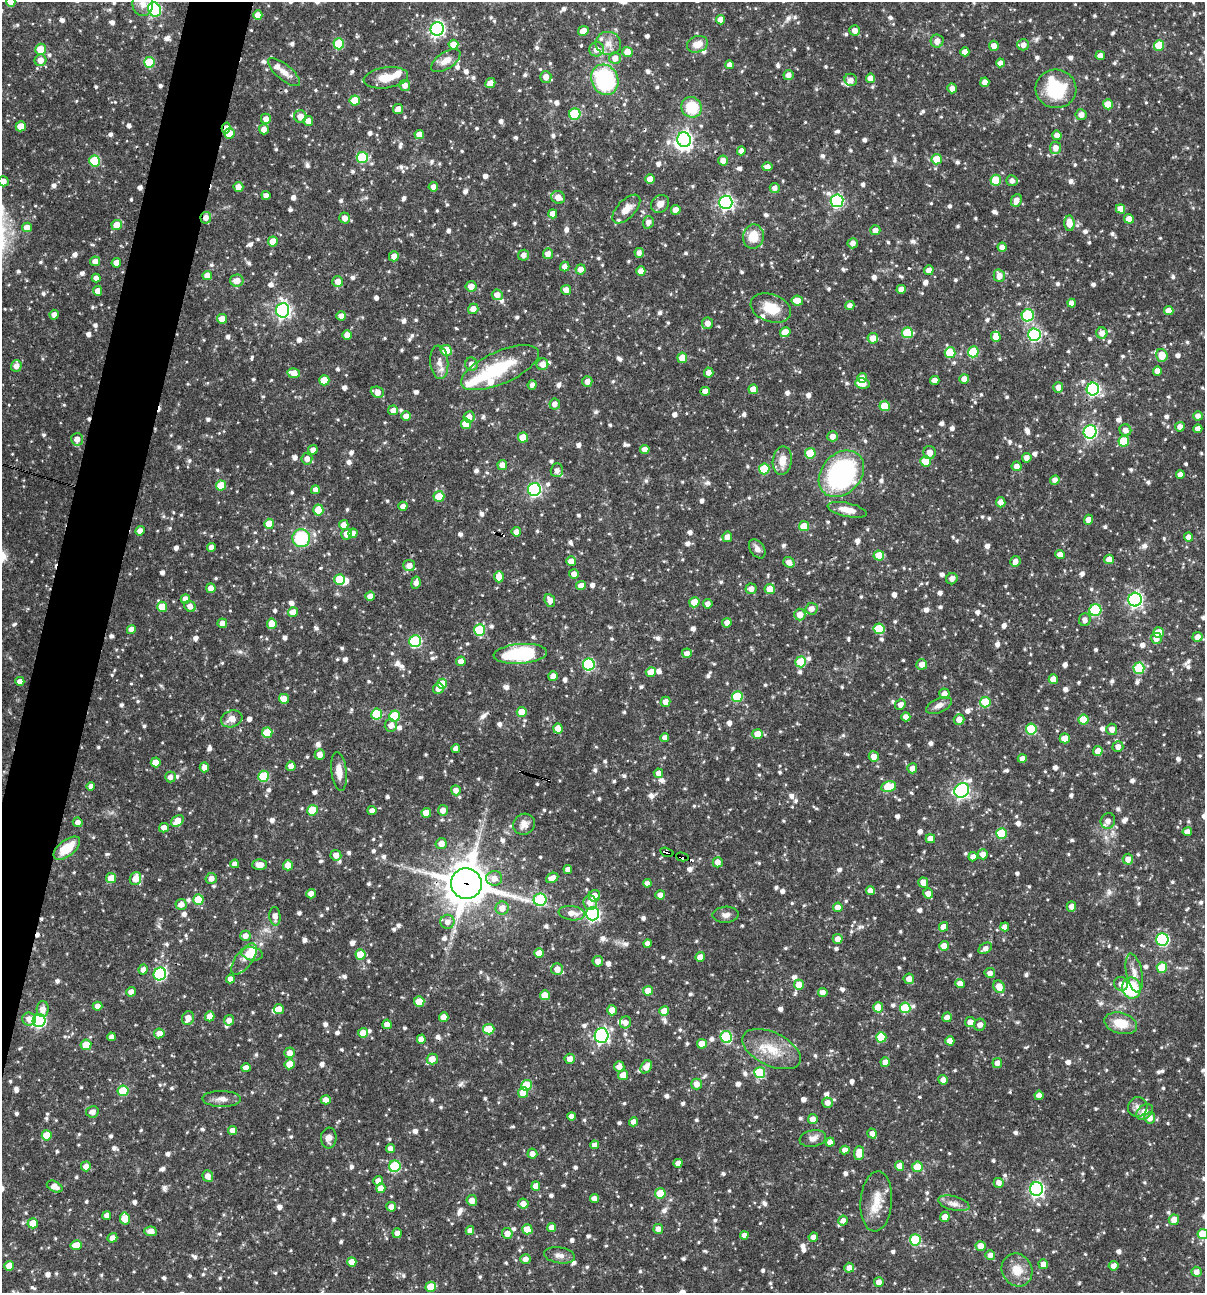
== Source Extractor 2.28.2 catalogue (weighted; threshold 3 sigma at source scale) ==
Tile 7 of 4 x 4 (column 3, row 2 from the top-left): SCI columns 2657-3859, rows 2584-3874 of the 5187 x 5168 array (HDU 1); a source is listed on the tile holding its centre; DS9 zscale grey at full resolution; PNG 1207 x 1295 px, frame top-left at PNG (2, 2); each listed source drawn as its Kron ellipse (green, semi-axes under 4 px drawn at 4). Shown black and unused: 4% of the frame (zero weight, under 3 of 4 exposures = <1% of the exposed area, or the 3 px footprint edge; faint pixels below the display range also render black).
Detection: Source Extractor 2.28.2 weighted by HDU 2 'WHT'; one run over the whole footprint, this tile lists its part. Background 0.066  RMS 0.0035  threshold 0.0157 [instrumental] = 3 sigma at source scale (4.5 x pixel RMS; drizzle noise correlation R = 1.50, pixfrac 1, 0.05/0.05 arcsec/px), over >= 5 px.
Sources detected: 1239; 4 inside a brighter object's white glare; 8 cosmic-ray / hot-pixel residue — neither listed nor drawn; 19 inside a brighter listed object's ellipse — not listed separately; of the other 1208, all 500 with FLUX_AUTO >= 1.76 (the completeness limit of this list) listed and drawn (708 fainter detections not listed), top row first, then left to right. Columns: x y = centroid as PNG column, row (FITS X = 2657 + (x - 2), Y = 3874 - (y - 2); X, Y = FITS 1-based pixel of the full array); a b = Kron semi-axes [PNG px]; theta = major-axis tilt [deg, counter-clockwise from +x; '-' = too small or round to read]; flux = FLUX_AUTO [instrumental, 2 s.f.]
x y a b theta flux
11 2 5 4 - 2.5
143 4 12 10 -81 3.4
155 9 7 6 - 45
258 15 4 4 - 3.3
721 20 4 4 - 3.5
437 29 7 6 - 87
855 30 5 5 - 2.5
583 31 5 4 - 3.1
937 41 6 6 - 2.6
608 43 13 11 -12 3.3
339 44 5 5 - 15
697 44 11 8 18 4
453 45 5 5 - 4.4
1023 45 6 5 - 2.4
1159 45 5 5 - 10
994 46 5 5 - 2.7
40 49 5 5 - 6.7
597 49 7 7 - 2.7
627 52 5 5 - 3.7
965 52 4 4 - 2.7
1100 56 5 4 - 2.2
615 58 5 5 - 2.8
40 60 6 6 - 3
446 61 16 8 33 3.4
149 62 5 5 - 15
1000 63 4 4 - 2.2
729 65 4 4 - 2
284 72 20 7 -40 3.3
788 75 5 5 - 2.2
546 77 6 5 - 2.6
386 78 22 10 8 6.1
871 78 5 4 - 3.2
605 80 15 13 -64 40
851 80 6 6 - 1.8
985 82 5 4 - 2.7
490 83 5 4 - 2.9
405 85 5 5 - 2.5
952 88 5 4 - 2.2
1056 89 20 19 - 18
355 100 5 5 - 8.5
1108 104 5 5 - 6.6
692 107 10 10 - 12
398 109 5 5 - 2.5
575 114 5 5 - 22
1081 115 5 5 - 2.3
300 117 6 6 - 3.7
266 119 5 5 - 2.7
308 121 5 5 - 2.9
21 126 5 5 - 4.9
226 128 5 4 - 1.9
264 129 5 5 - 2.5
229 134 5 5 - 6.7
419 134 5 4 - 3.2
1057 135 5 4 - 2.4
684 140 7 6 - 110
1055 148 6 5 - 2.9
741 151 4 4 - 2
362 157 5 5 - 23
937 159 5 5 - 7.4
95 161 5 5 - 20
723 161 5 5 - 2.7
767 167 5 4 - 2.3
650 179 5 4 - 3.6
996 180 5 5 - 12
3 181 5 5 - 2.2
1012 181 5 5 - 1.8
238 187 5 5 - 3
433 187 5 4 - 2
775 188 5 5 - 2
266 196 4 4 - 2.1
558 197 7 6 - 3
1016 200 6 5 - 2.7
837 201 6 6 - 49
726 202 7 6 - 82
660 204 10 8 46 2.4
626 209 18 9 46 3.7
1121 209 5 4 - 3.9
676 210 5 4 - 3.4
553 214 4 4 - 2.8
206 218 6 5 - 2.4
345 218 5 5 - 2.6
1129 219 5 4 - 3.4
648 222 6 5 - 2.1
1069 223 7 5 -86 4.5
117 225 5 5 - 5.8
27 227 5 4 - 3.2
875 230 5 5 - 2.7
753 237 12 10 81 7.6
273 241 5 5 - 5.7
853 243 5 5 - 2.1
1002 247 4 4 - 2.3
639 253 5 4 - 1.8
548 254 5 5 - 2.2
523 255 5 5 - 1.9
394 256 5 5 - 2.3
95 261 5 5 - 2.4
116 263 4 4 - 3.4
565 266 5 4 - 2
580 269 5 5 - 2.3
929 270 5 4 - 2.7
641 271 5 4 - 2.9
207 275 5 4 - 3.1
999 276 6 5 - 2.9
96 278 4 4 - 2.2
237 281 7 6 - 3.1
338 281 5 5 - 3.1
471 286 5 5 - 2.5
901 289 4 4 - 2.7
566 290 5 4 - 2.4
98 291 5 4 - 2.8
497 295 5 5 - 2.5
797 301 6 5 - 3.7
1071 303 4 4 - 2.1
850 305 4 4 - 1.8
771 308 21 14 -20 8.3
473 309 5 5 - 2.7
283 310 7 6 - 100
1169 311 5 4 - 3
54 315 5 4 - 2.2
1028 315 6 6 - 29
341 316 5 4 - 2.3
222 319 5 5 - 3.7
707 323 5 5 - 2.8
785 332 5 5 - 4.9
907 333 5 5 - 15
1102 333 5 5 - 2.5
347 335 5 4 - 2.9
1034 335 6 6 - 46
996 337 5 5 - 3.3
873 338 5 5 - 3.4
446 350 6 5 - 7.6
973 352 5 5 - 18
950 353 5 5 - 13
1162 355 6 5 - 5.5
682 358 5 5 - 5
439 362 17 9 -84 3.1
471 364 7 6 - 2.7
542 364 6 5 - 2.9
16 366 6 5 - 2.4
500 368 42 16 24 20
1157 371 5 4 - 2.6
294 373 6 5 - 4.2
709 373 5 4 - 2.2
862 378 5 5 - 2.2
964 379 5 5 - 2.6
324 380 5 5 - 8.1
935 380 4 4 - 2.6
587 381 5 5 - 2
863 384 7 5 -7 4.6
532 385 5 4 - 1.8
1058 387 5 5 - 2.2
753 389 5 4 - 4
1093 389 6 6 - 57
705 391 5 4 - 2.7
377 392 6 5 - 3.4
555 404 5 5 - 2.2
885 406 5 5 - 7.8
393 410 5 5 - 2.4
406 416 5 5 - 2.7
1198 416 5 4 - 2.1
469 417 6 5 - 2.7
466 424 5 5 - 7.5
1180 427 5 4 - 2.1
1198 429 4 4 - 2.5
1125 430 6 5 - 2.3
1090 432 7 6 - 55
833 436 5 5 - 2.6
523 438 5 5 - 9
77 439 6 6 - 2.7
1124 441 5 5 - 12
645 449 5 4 - 2.6
313 450 5 4 - 2.3
929 452 6 6 - 2.9
810 453 5 5 - 12
1027 458 5 5 - 2.1
307 459 6 5 - 2.4
782 461 14 9 82 4.7
925 461 5 5 - 7
502 465 5 5 - 2.6
1017 466 5 5 - 2.1
764 469 5 5 - 13
557 470 7 6 - 2
841 474 26 20 48 69
1180 474 4 4 - 2.1
1055 480 4 4 - 2.4
221 486 5 5 - 7.5
315 490 4 4 - 1.9
534 490 6 6 - 61
439 496 5 5 - 7.6
1001 502 5 4 - 2.7
403 506 4 4 - 2
318 510 5 5 - 7
847 510 20 7 -12 4
1088 520 5 4 - 2.9
269 524 5 5 - 5.5
344 525 5 4 - 3.1
804 526 5 5 - 5.8
140 531 4 4 - 2.5
516 532 5 4 - 2.2
353 533 5 4 - 2.5
347 534 5 5 - 3.2
727 537 5 5 - 2.6
1188 537 4 4 - 2.1
301 538 9 9 - 21
211 548 4 4 - 2.1
757 549 10 7 -55 2
1060 554 4 4 - 2.3
879 555 5 5 - 6.4
1109 559 5 4 - 2.7
571 561 5 4 - 2.7
1015 561 5 5 - 2.2
789 562 6 5 - 2.5
409 565 6 5 - 2.9
574 574 5 5 - 2.2
499 577 6 5 - 3.7
340 579 5 5 - 10
952 579 6 5 - 2.1
416 583 6 4 81 1.8
581 586 5 4 - 2.8
211 588 5 4 - 2.8
751 589 5 5 - 2.5
770 589 5 5 - 4.7
370 596 5 4 - 2.3
185 599 5 4 - 2.4
550 600 7 5 -67 2.6
1135 600 7 6 - 88
694 602 5 5 - 5
708 604 5 4 - 1.9
190 606 6 5 - 2.6
162 607 5 5 - 7.1
811 609 6 6 - 2.3
1095 610 6 6 - 27
293 612 5 5 - 3.1
800 615 6 5 - 3.6
1085 620 6 6 - 1.9
222 623 5 5 - 2.4
727 623 5 4 - 2.2
272 624 5 5 - 6.9
131 629 4 4 - 2.6
879 629 5 5 - 12
480 630 6 5 - 18
1158 633 5 5 - 7.1
1198 637 5 5 - 2.5
1156 638 5 5 - 2.7
415 641 6 6 - 33
687 653 5 4 - 2.2
520 654 26 10 4 30
461 661 5 4 - 3
801 662 5 5 - 11
589 664 6 6 - 36
922 664 5 5 - 2.9
1139 668 5 5 - 16
651 672 5 5 - 4.3
553 676 5 4 - 2.4
1053 679 5 4 - 4.2
20 681 4 4 - 2.6
442 684 5 5 - 6.1
438 688 5 5 - 2.1
944 694 5 5 - 2.6
737 697 5 5 - 15
284 699 5 5 - 3.7
665 702 5 5 - 2.5
985 702 5 5 - 11
900 704 6 5 - 1.8
939 705 13 7 25 2.3
522 712 5 5 - 6.1
377 714 5 5 - 18
394 716 5 5 - 16
906 717 4 4 - 2.6
232 719 11 8 19 3.5
959 719 5 5 - 2.6
1083 720 5 5 - 8.8
391 725 6 6 - 2.5
558 729 5 5 - 4.4
1031 729 5 5 - 15
1112 729 5 5 - 2.7
267 733 5 5 - 9
757 734 5 5 - 5
665 738 4 4 - 2
1065 738 5 5 - 5.3
1118 747 5 5 - 2.4
456 748 4 4 - 2.1
1098 751 5 4 - 3.1
320 754 5 5 - 2.7
874 757 5 5 - 2.9
1022 759 4 4 - 2.6
156 762 5 5 - 4.4
291 766 5 4 - 2.5
204 767 5 4 - 2.1
912 768 5 5 - 2.3
339 771 19 7 -84 4
658 773 5 4 - 2.2
263 776 5 5 - 18
170 777 5 5 - 1.8
91 786 4 4 - 2
889 787 7 5 12 13
456 790 5 5 - 2.2
962 790 8 7 - 85
312 810 5 5 - 12
443 810 5 5 - 2.6
372 811 4 4 - 1.9
426 813 5 5 - 4.9
177 821 7 5 38 4.7
1108 821 8 7 - 2.2
78 822 5 5 - 1.9
524 824 11 10 - 2.2
164 828 5 4 - 2.5
1187 832 4 4 - 2.4
1001 833 5 5 - 13
930 839 5 4 - 2.8
441 844 5 5 - 3.1
67 848 15 8 38 9.5
667 852 7 3 -14 63
983 854 5 5 - 2.9
336 855 5 5 - 2.6
682 857 6 4 -14 37
973 857 4 4 - 2.2
1128 859 5 5 - 2.5
718 862 5 5 - 2.4
235 864 4 4 - 2
260 865 7 5 1 3
288 865 5 5 - 3.2
568 869 4 4 - 2.1
111 878 5 5 - 4.5
135 878 7 5 70 4.7
211 878 5 5 - 2.3
494 878 8 7 - 2.8
552 878 6 4 26 2.9
923 882 5 5 - 3.6
647 883 4 4 - 1.8
466 884 15 15 - 1100
870 890 4 4 - 2.3
928 893 5 5 - 2.7
311 894 5 4 - 2.4
660 895 5 4 - 2.1
594 896 6 5 - 3.7
198 899 5 5 - 11
540 900 6 6 - 28
590 903 7 6 - 3.2
181 904 5 5 - 2.4
1071 906 5 5 - 2.3
838 907 5 4 - 3.5
502 908 6 6 - 3.1
572 913 13 7 -7 3.3
592 914 7 6 - 71
726 915 13 8 2 1.9
275 916 9 5 -86 2.2
447 922 7 7 - 2.4
943 927 5 4 - 3.9
1005 927 4 4 - 2.2
245 936 5 5 - 2.5
838 939 5 5 - 2.5
1162 940 6 6 - 43
647 944 4 4 - 2
944 946 5 5 - 3.3
985 948 7 5 32 1.8
539 953 5 4 - 4
252 954 11 6 -10 5.1
360 954 5 5 - 8.1
700 957 5 4 - 2.7
244 959 18 8 54 2.5
598 961 5 5 - 2.4
1162 967 5 5 - 10
143 969 5 4 - 1.9
557 969 6 6 - 3.5
990 973 5 5 - 1.9
1134 973 20 8 -79 3.2
160 974 6 6 - 41
230 979 4 4 - 2.2
909 979 5 5 - 2.3
960 984 5 4 - 2.7
1121 984 7 6 - 2
799 985 5 5 - 4.7
999 987 6 5 - 4.4
1131 988 10 9 - 25
648 991 5 5 - 3.6
131 992 5 4 - 2.1
823 992 5 4 - 2.4
545 995 5 5 - 5
419 1002 5 5 - 6.5
97 1006 5 4 - 2.1
878 1007 5 5 - 7
905 1008 5 5 - 13
43 1009 8 6 86 2.8
279 1009 5 5 - 3.3
612 1010 5 5 - 2.5
664 1011 5 5 - 3.8
210 1016 5 4 - 3.6
444 1017 5 4 - 4.3
947 1017 5 5 - 2.4
188 1018 7 6 - 3.2
29 1019 7 6 - 3.3
229 1020 5 5 - 2.3
39 1021 6 6 - 55
625 1022 6 5 - 1.9
970 1022 5 5 - 2.5
1121 1023 17 10 -15 7.4
387 1024 4 4 - 2.7
980 1025 6 6 - 2.2
489 1029 5 5 - 8.9
159 1033 5 5 - 2.7
363 1033 5 5 - 4.3
601 1035 7 7 - 69
111 1037 4 4 - 2.1
726 1037 6 5 - 28
881 1037 5 5 - 11
421 1039 4 4 - 2.3
950 1041 4 4 - 2.9
702 1044 5 5 - 4.7
86 1045 5 5 - 6.7
772 1049 31 16 -25 11
289 1053 5 5 - 2.7
432 1059 5 5 - 4
570 1059 5 5 - 2.8
885 1062 5 4 - 2.3
997 1063 5 5 - 2.3
290 1064 5 5 - 5.2
619 1067 5 5 - 2.7
646 1067 7 5 57 2.7
246 1068 4 4 - 2.2
760 1073 5 5 - 18
623 1075 5 5 - 3.8
943 1080 5 4 - 2.4
696 1084 5 5 - 2.9
527 1085 5 5 - 13
123 1091 5 5 - 12
523 1093 5 5 - 6.8
1039 1095 4 4 - 2.2
222 1099 19 8 -1 2.7
326 1100 5 4 - 2.3
828 1103 5 5 - 2.6
1138 1107 10 9 - 1.9
92 1112 6 5 - 2.2
1144 1112 9 6 40 3.3
571 1116 4 4 - 2
1150 1118 5 5 - 2.8
813 1119 5 5 - 2.6
634 1122 4 4 - 2.1
232 1130 4 4 - 2.1
872 1134 5 4 - 2.2
47 1135 5 5 - 7.6
329 1138 10 8 84 2.2
813 1138 13 8 11 2.1
830 1142 4 4 - 2.5
595 1145 4 4 - 2.2
390 1149 4 4 - 2.1
845 1150 4 4 - 2.2
859 1153 7 5 87 4.8
532 1154 5 5 - 2.1
678 1163 4 4 - 2.2
86 1166 5 5 - 2.4
395 1166 6 5 - 25
900 1166 5 4 - 4.2
917 1167 5 5 - 6.9
208 1176 6 5 - 2.4
378 1181 5 4 - 1.8
999 1183 5 5 - 2.3
55 1186 8 5 -27 3
536 1186 5 4 - 3.4
381 1188 5 4 - 3.6
1036 1189 7 6 - 80
660 1193 5 5 - 11
594 1199 4 4 - 2.1
472 1200 5 5 - 2.5
876 1201 30 16 86 7.8
954 1203 16 7 -15 2.3
523 1204 5 5 - 2.4
391 1207 5 4 - 2.6
107 1215 4 4 - 2
945 1217 5 5 - 2.8
125 1218 6 5 - 7.3
843 1220 5 4 - 1.8
1174 1220 5 5 - 3.6
33 1223 5 5 - 4.9
552 1228 4 4 - 2.9
527 1229 5 5 - 5.9
658 1229 5 4 - 2.5
151 1231 6 5 - 2.5
470 1231 4 4 - 2.1
397 1233 5 4 - 1.9
507 1233 5 5 - 3.1
1203 1234 5 5 - 12
744 1235 4 4 - 1.8
813 1237 5 4 - 2.2
112 1238 5 4 - 2.2
915 1240 5 5 - 20
76 1245 6 5 - 5
981 1246 5 5 - 3.1
560 1255 15 8 -9 2.2
990 1255 5 5 - 2
525 1259 5 5 - 1.9
352 1262 5 4 - 3.6
1043 1264 5 5 - 2.4
9 1266 5 4 - 4.4
1114 1266 5 5 - 2.4
849 1268 5 5 - 2.3
1017 1270 17 15 -61 5.6
1196 1272 5 5 - 2.2
879 1282 5 5 - 2.4
431 1287 5 5 - 7.5
Overlapping masked pixels (flux is a lower limit): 7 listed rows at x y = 1056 89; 226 128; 206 218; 442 684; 667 852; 682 857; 466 884
Isophote crosses this tile's border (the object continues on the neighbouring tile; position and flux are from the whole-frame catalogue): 5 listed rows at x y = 11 2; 143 4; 155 9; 3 181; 1203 1234